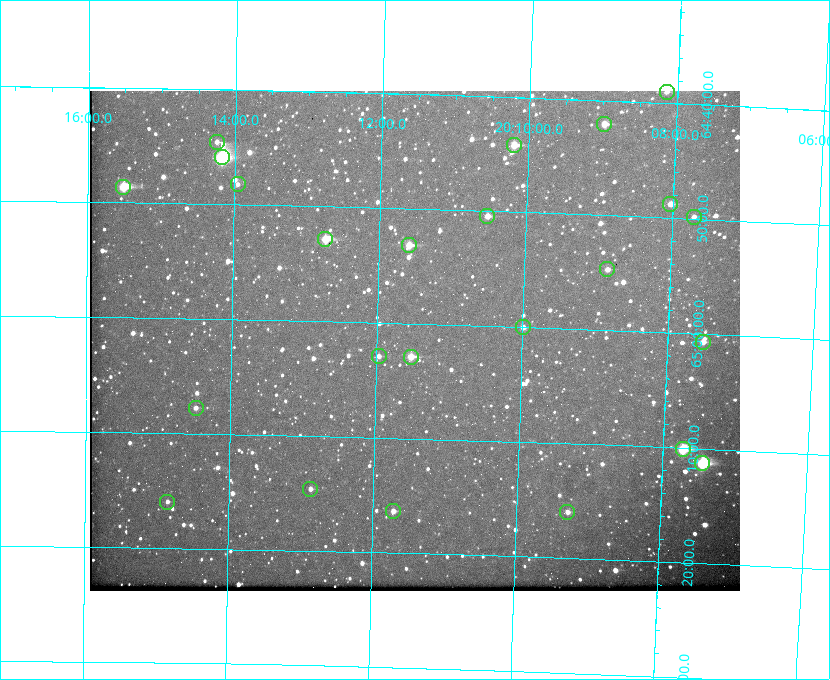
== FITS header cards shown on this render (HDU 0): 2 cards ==
NAXIS1  =                  650
NAXIS2  =                  500

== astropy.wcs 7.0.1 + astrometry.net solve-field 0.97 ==
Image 650 x 500 px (HDU 0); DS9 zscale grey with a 90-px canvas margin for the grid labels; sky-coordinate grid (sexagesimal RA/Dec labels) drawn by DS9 from the SOLVED WCS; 24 Tycho-2 reference stars matched to detected sources circled (green)
Header WCS: none
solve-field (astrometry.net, Tycho-2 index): SOLVED blind (the file carries no WCS)
Solved WCS: RA---TAN-SIP/DEC--TAN-SIP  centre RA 20:11:29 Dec +65:01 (302.87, +65.02 deg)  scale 5.23 arcsec/px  FOV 56.7' x 43.6'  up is +178 deg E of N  parity flipped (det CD > 0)
(file carries no celestial WCS; the grid is the blind solution)
Tycho-2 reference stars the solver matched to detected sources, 24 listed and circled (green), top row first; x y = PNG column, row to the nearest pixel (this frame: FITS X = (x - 90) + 1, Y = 500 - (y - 91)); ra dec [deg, ICRS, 3 dp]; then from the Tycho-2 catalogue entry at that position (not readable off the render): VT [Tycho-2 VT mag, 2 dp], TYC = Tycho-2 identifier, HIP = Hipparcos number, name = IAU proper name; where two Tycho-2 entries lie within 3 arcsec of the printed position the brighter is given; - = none
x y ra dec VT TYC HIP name
667 92 302.037 +64.650 10.88 4240-708-1 - -
604 124 302.245 +64.701 10.15 4240-635-1 - -
217 142 303.562 +64.742 10.88 4240-278-1 - -
514 145 302.549 +64.736 9.65 4240-950-1 - -
222 157 303.544 +64.765 7.36 4240-620-1 99731 -
238 184 303.488 +64.804 11.29 4240-68-1 - -
123 187 303.878 +64.810 8.93 4240-794-1 - -
670 204 302.008 +64.813 10.38 4240-809-1 - -
487 216 302.633 +64.841 10.69 4240-985-1 - -
694 217 301.927 +64.830 11.16 4240-869-1 - -
325 239 303.184 +64.880 9.02 4240-488-1 - -
409 245 302.897 +64.886 9.40 4240-717-1 - -
607 269 302.216 +64.912 11.03 4240-1279-1 - -
523 327 302.498 +65.000 11.22 4240-149-1 - -
703 342 301.878 +65.011 10.80 4240-59-1 - -
379 356 302.992 +65.048 11.44 4240-88-1 - -
411 357 302.882 +65.048 10.25 4240-98-1 - -
196 408 303.620 +65.129 11.18 4240-34-1 - -
683 449 301.932 +65.168 8.01 4240-866-1 99147 -
702 463 301.862 +65.188 7.70 4240-604-1 99125 -
310 489 303.217 +65.244 11.17 4240-236-1 - -
167 502 303.713 +65.266 11.45 4240-564-1 - -
393 511 302.928 +65.273 10.74 4240-760-1 - -
567 512 302.323 +65.266 11.19 4240-188-1 - -